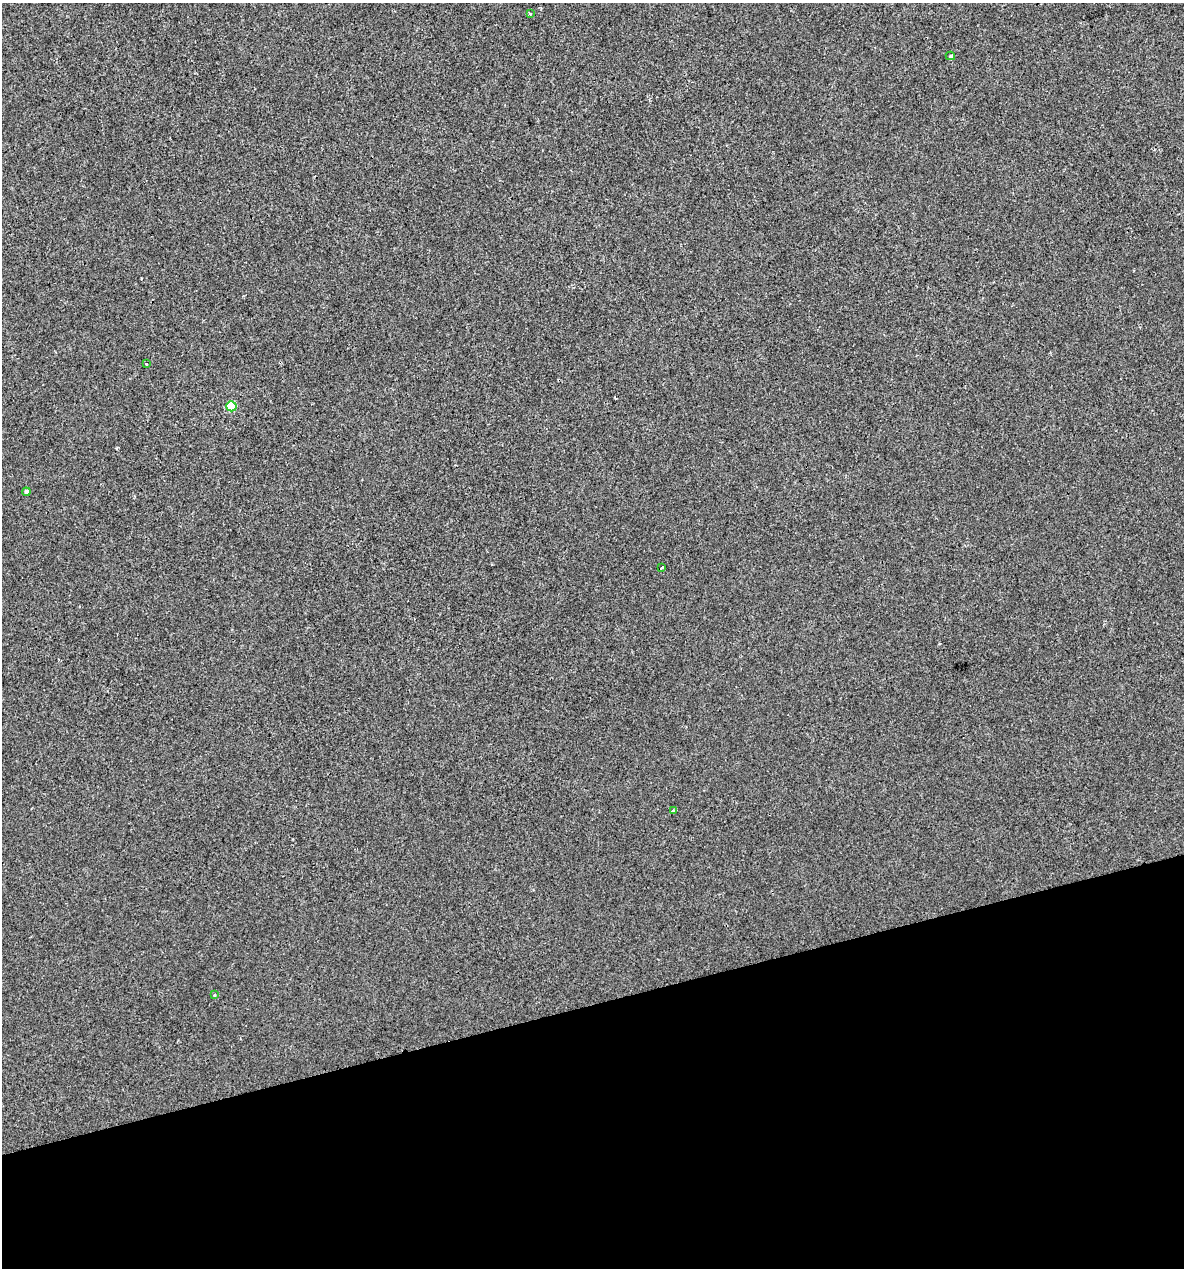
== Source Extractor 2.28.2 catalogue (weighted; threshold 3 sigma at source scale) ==
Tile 14 of 4 x 4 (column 2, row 4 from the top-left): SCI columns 1222-2403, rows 1-1266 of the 4854 x 5064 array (HDU 1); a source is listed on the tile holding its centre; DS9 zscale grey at full resolution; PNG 1186 x 1270 px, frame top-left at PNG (2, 3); each listed source drawn as its Kron ellipse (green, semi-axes under 4 px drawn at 4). Shown black and unused: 21% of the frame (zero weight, under 2 of 3 exposures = <1% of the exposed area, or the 3 px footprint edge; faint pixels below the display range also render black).
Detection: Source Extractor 2.28.2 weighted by HDU 2 'WHT'; one run over the whole footprint, this tile lists its part. Background -3.12e-04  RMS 0.0042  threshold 0.0188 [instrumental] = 3 sigma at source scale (4.5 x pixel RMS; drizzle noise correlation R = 1.50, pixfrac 1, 0.0396/0.0396 arcsec/px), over >= 5 px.
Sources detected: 9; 1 cosmic-ray / hot-pixel residue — neither listed nor drawn; the other 8 listed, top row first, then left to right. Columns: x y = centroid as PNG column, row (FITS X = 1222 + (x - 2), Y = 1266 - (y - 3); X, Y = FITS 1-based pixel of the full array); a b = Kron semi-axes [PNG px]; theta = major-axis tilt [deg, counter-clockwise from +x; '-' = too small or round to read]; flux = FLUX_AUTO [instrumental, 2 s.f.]
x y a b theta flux
531 14 3 3 - 1.6
950 56 5 4 - 0.58
146 364 3 3 - 0.61
231 406 5 5 - 18
26 492 4 4 - 1.5
661 568 4 3 - 8.6
673 811 4 3 - 0.53
214 994 4 4 - 0.79